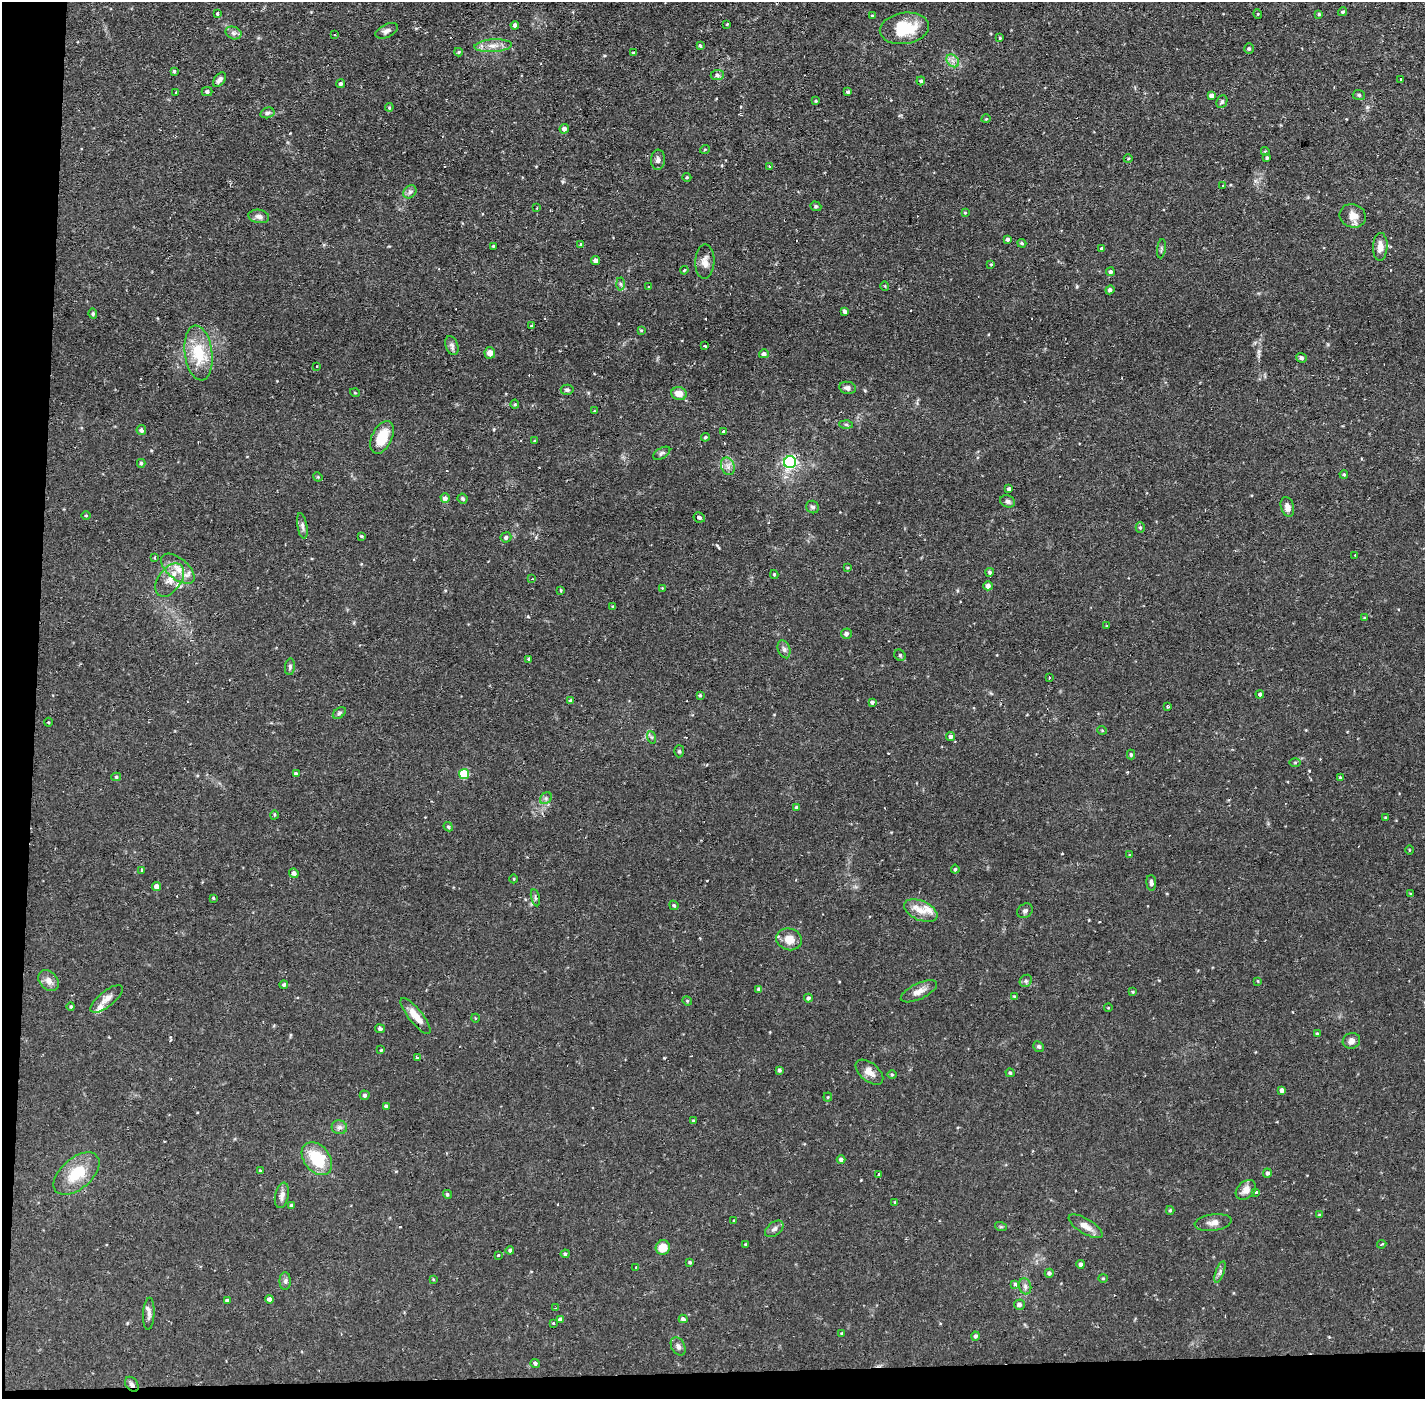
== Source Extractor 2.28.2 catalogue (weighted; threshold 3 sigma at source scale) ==
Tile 7 of 3 x 3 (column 1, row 3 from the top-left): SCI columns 1-1423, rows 53-1449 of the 4268 x 4298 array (HDU 1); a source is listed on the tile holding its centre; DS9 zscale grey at full resolution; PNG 1427 x 1401 px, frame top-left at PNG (2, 2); each listed source drawn as its Kron ellipse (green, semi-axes under 4 px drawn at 4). Shown black and unused: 4% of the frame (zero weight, under 2 of 3 exposures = <1% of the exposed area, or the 3 px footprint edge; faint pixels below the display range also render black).
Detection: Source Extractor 2.28.2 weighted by HDU 2 'WHT'; one run over the whole footprint, this tile lists its part. Background 0.0738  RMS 0.006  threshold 0.0271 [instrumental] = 3 sigma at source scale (4.5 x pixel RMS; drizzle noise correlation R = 1.50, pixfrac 1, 0.05/0.05 arcsec/px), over >= 5 px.
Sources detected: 259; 14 cosmic-ray / hot-pixel residue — neither listed nor drawn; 3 inside a brighter listed object's ellipse — not listed separately; the other 242 listed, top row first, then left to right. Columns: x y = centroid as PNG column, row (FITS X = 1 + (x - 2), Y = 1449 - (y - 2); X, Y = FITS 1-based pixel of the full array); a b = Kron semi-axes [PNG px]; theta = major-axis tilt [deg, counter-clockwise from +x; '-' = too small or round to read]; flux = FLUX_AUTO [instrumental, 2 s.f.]
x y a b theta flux
1343 12 4 4 - 1.1
218 14 3 3 - 6.1
1258 14 5 3 - 0.52
1319 14 4 4 - 1.1
872 16 3 3 - 0.69
727 24 3 3 - 0.7
515 25 4 4 - 2.2
904 28 25 15 9 23
387 31 12 6 24 2.3
233 33 8 6 -20 1.9
334 34 2 2 - 0.49
1000 38 4 3 - 0.53
493 46 18 6 4 5
700 46 4 4 - 0.92
1249 49 5 4 - 0.91
459 52 4 4 - 0.65
633 53 4 3 - 0.79
953 61 7 5 -45 2.3
174 71 4 3 - 0.8
717 75 6 5 - 1.9
1401 79 3 3 - 2.2
219 80 8 5 54 2.6
921 81 4 4 - 1
341 84 4 4 - 1.2
207 91 5 4 - 1.3
848 92 3 3 - 1.1
176 93 3 2 - 0.99
1359 95 6 5 - 0.9
1212 96 4 4 - 2.7
816 101 4 3 - 0.6
1222 102 6 5 - 1.3
389 107 4 4 - 0.65
267 113 7 5 15 1.3
986 119 4 3 - 0.46
564 129 5 4 - 2.2
705 149 5 3 - 0.55
1265 151 4 3 - 0.53
1267 158 3 3 - 0.96
1128 159 4 3 - 0.52
658 160 10 7 88 2.4
769 167 3 3 - 0.8
687 177 4 4 - 0.58
1222 186 3 2 - 0.66
410 192 7 6 - 1.7
816 206 6 4 -20 0.86
537 208 3 2 - 0.89
965 213 4 3 - 0.64
259 216 10 6 -9 2.5
1353 216 13 11 -20 6.4
1007 239 4 4 - 1.5
1022 243 4 3 - 0.89
581 244 3 3 - 1.2
493 246 3 3 - 0.54
1380 247 14 7 87 5.1
1102 249 4 3 - 1.3
1161 249 10 3 82 0.91
596 261 4 4 - 2.4
705 262 17 9 88 4.9
991 264 4 4 - 0.6
684 270 4 3 - 0.59
1110 272 4 4 - 1.5
620 284 6 4 -88 1.1
648 286 3 2 - 0.51
885 286 5 3 - 0.5
1110 290 4 4 - 1.6
845 312 4 4 - 1.9
93 314 5 4 - 0.93
532 325 4 2 - 0.78
641 330 4 3 - 0.56
452 345 10 6 -71 2.1
705 346 3 3 - 3.6
198 353 27 14 -83 22
490 353 6 5 - 3.9
764 354 5 4 - 1.5
1301 358 5 5 - 1.3
316 366 3 2 - 0.67
847 388 8 6 -11 1.9
567 390 6 5 - 1.6
355 393 5 3 - 0.51
679 394 8 6 -13 6.2
515 404 4 4 - 0.73
594 411 4 2 - 0.4
846 424 7 4 -2 0.95
141 430 5 4 - 1.9
723 431 3 3 - 1.2
382 437 17 10 65 15
705 437 4 3 - 0.79
535 441 4 3 - 0.61
662 453 9 5 31 1.4
790 462 6 6 - 130
141 463 4 4 - 0.89
728 466 9 6 -70 2.8
1344 474 4 3 - 0.75
318 477 5 4 - 0.56
1009 489 4 3 - 1.3
445 498 5 4 - 2.2
463 499 5 5 - 0.94
1007 501 8 6 -21 1.5
813 507 7 6 - 1.5
1287 507 10 6 -74 3.8
86 515 4 3 - 0.55
699 517 6 5 - 1.6
302 526 13 5 -80 2
1140 527 5 4 - 0.98
362 536 4 2 - 0.74
506 537 5 5 - 1.4
1355 555 2 2 - 0.42
155 558 3 3 - 1.1
847 568 3 2 - 0.52
178 569 20 10 -39 8.5
990 572 4 4 - 1.2
774 574 4 3 - 0.84
532 579 4 3 - 0.85
170 580 19 11 54 7.8
988 586 4 4 - 2.9
662 588 3 3 - 0.44
560 590 3 3 - 1.8
613 607 3 3 - 0.92
1364 618 3 3 - 0.46
1107 626 3 3 - 0.46
846 634 5 5 - 1.9
784 649 9 6 -70 1.9
900 655 6 5 - 0.87
529 659 4 3 - 1.5
290 667 8 5 85 1.3
1049 678 3 2 - 1
1260 694 4 4 - 1.1
700 695 3 3 - 0.65
570 701 4 4 - 1.2
872 702 4 4 - 1.1
1168 707 4 3 - 1.2
339 713 7 5 37 1.2
48 722 4 4 - 0.58
1102 730 5 3 - 0.5
651 737 6 4 -70 1
951 737 4 4 - 1.7
679 751 6 5 - 0.99
1131 755 5 4 - 0.97
1295 763 6 4 1 0.69
296 773 4 3 - 0.61
464 774 5 5 - 27
116 777 5 4 - 0.85
1340 778 4 3 - 0.69
546 798 7 5 46 1.4
796 808 4 4 - 1.2
274 815 4 3 - 0.61
1386 818 4 3 - 0.92
448 827 5 4 - 0.9
1409 850 4 3 - 0.48
1130 855 4 3 - 0.61
955 869 4 4 - 0.88
141 870 3 3 - 2.4
294 873 5 4 - 1.7
514 879 4 3 - 0.42
1151 883 8 5 -85 1.7
156 886 4 4 - 3.4
1411 894 3 3 - 0.75
213 898 3 3 - 0.58
535 898 8 3 -77 1
674 905 5 4 - 0.81
921 911 18 9 -24 6.9
1025 911 8 6 40 1.7
789 939 13 11 -15 7.4
49 981 12 8 -46 3.9
1026 981 6 5 - 1.2
1258 981 3 3 - 0.5
284 984 4 4 - 1.1
759 989 4 4 - 1.8
919 991 20 8 25 4.7
1133 992 4 3 - 0.65
1014 996 4 3 - 0.52
808 998 4 4 - 1.5
107 999 20 7 39 4.6
687 1001 5 4 - 0.78
71 1007 4 4 - 0.85
1108 1008 4 3 - 0.44
416 1016 22 7 -51 7.3
475 1018 4 3 - 0.43
380 1029 5 4 - 1.3
1317 1034 4 4 - 0.92
1351 1041 9 7 26 2.7
1039 1047 5 5 - 1.1
381 1050 3 3 - 0.67
417 1058 3 2 - 1.2
779 1070 4 3 - 1.4
869 1072 16 9 -40 5.3
1010 1073 4 4 - 1
892 1075 5 3 - 0.64
1282 1090 4 4 - 2.2
365 1095 5 4 - 1.3
828 1097 4 4 - 0.57
386 1106 4 4 - 1.4
693 1121 4 3 - 0.69
339 1127 8 7 - 2.2
317 1159 18 13 -51 23
841 1159 4 4 - 1.5
260 1171 4 3 - 0.76
1267 1173 4 4 - 1.4
76 1174 27 15 40 20
879 1174 3 3 - 1.4
1246 1190 11 8 42 4.6
1256 1192 3 3 - 9.5
447 1194 4 4 - 0.94
282 1195 13 6 77 2.9
895 1202 3 3 - 0.52
291 1205 4 4 - 1.1
1170 1210 4 4 - 0.9
1319 1215 4 4 - 0.64
733 1221 3 3 - 1.5
1213 1222 18 8 8 3.9
1086 1226 19 7 -31 5.2
1001 1227 6 4 -18 0.71
774 1229 10 6 38 2.2
746 1244 3 3 - 0.66
1382 1244 4 2 - 0.62
663 1248 7 7 - 9.5
510 1250 4 4 - 1.2
565 1254 4 4 - 1.1
498 1255 3 3 - 3.3
690 1262 3 3 - 0.85
1081 1264 4 4 - 1.8
636 1267 3 3 - 1.8
1220 1272 11 4 70 1.6
1049 1273 4 4 - 1.3
1103 1278 4 4 - 0.67
433 1279 4 3 - 0.51
285 1281 9 5 90 1.7
1015 1285 3 3 - 3.4
1025 1286 8 6 -76 1.8
269 1299 4 4 - 2.3
227 1300 4 4 - 1
1019 1305 5 5 - 2.3
556 1308 3 2 - 0.78
149 1314 16 5 87 2.6
683 1319 4 4 - 1.7
560 1320 4 4 - 2.4
554 1323 3 3 - 1.9
842 1334 4 4 - 1
975 1336 4 4 - 1.3
678 1346 10 6 -61 2.2
535 1363 4 4 - 1.2
132 1384 8 6 -52 2.1
Overlapping masked pixels (flux is a lower limit): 1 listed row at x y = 132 1384